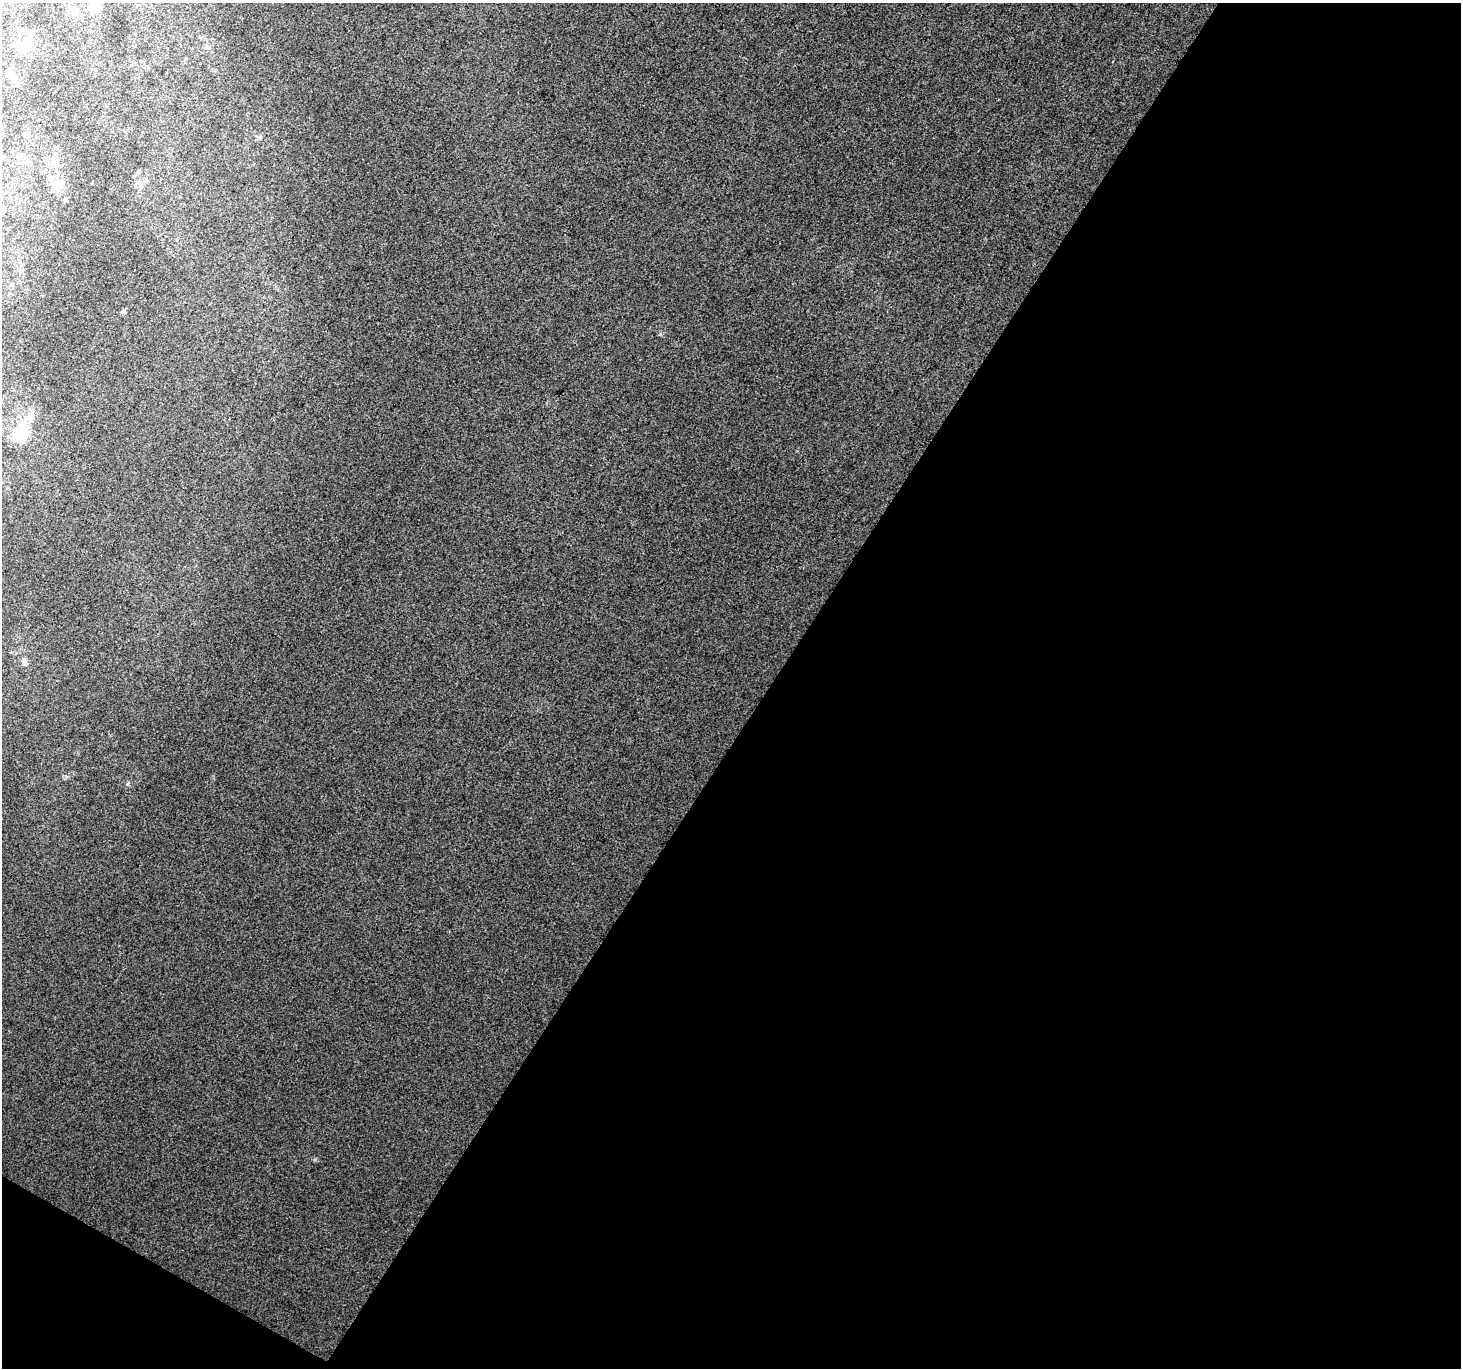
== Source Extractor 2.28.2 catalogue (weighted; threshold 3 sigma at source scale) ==
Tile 4 of 2 x 2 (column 2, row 2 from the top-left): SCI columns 1459-2917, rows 102-1467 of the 2919 x 2953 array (HDU 1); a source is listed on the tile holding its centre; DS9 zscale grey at full resolution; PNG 1463 x 1370 px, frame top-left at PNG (2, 3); no overlay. Shown black and unused: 49% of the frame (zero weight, under 3 of 4 exposures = <1% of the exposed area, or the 3 px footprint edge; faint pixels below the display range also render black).
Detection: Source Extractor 2.28.2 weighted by HDU 2 'WHT'; one run over the whole footprint, this tile lists its part. Background 0.0195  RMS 0.0082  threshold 0.0371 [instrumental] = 3 sigma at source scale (4.5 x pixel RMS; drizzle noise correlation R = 1.50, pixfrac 1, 0.0396/0.0396 arcsec/px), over >= 5 px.
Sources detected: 10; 1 inside a brighter object's white glare — not listed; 1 inside a brighter listed object's ellipse — not listed separately; the other 8 listed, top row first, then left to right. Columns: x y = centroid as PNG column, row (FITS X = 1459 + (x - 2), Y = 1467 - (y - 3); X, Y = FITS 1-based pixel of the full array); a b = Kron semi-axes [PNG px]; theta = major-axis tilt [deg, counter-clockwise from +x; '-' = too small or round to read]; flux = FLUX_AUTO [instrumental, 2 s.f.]
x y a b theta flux
95 6 12 10 -81 22
76 12 11 6 53 3
32 34 6 6 - 2.1
59 185 18 13 11 9.5
140 185 7 4 88 2.2
123 311 6 5 - 1.6
23 430 27 21 69 27
24 662 12 6 -75 3.1
Isophote crosses this tile's border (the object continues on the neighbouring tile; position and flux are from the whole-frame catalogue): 1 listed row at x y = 95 6